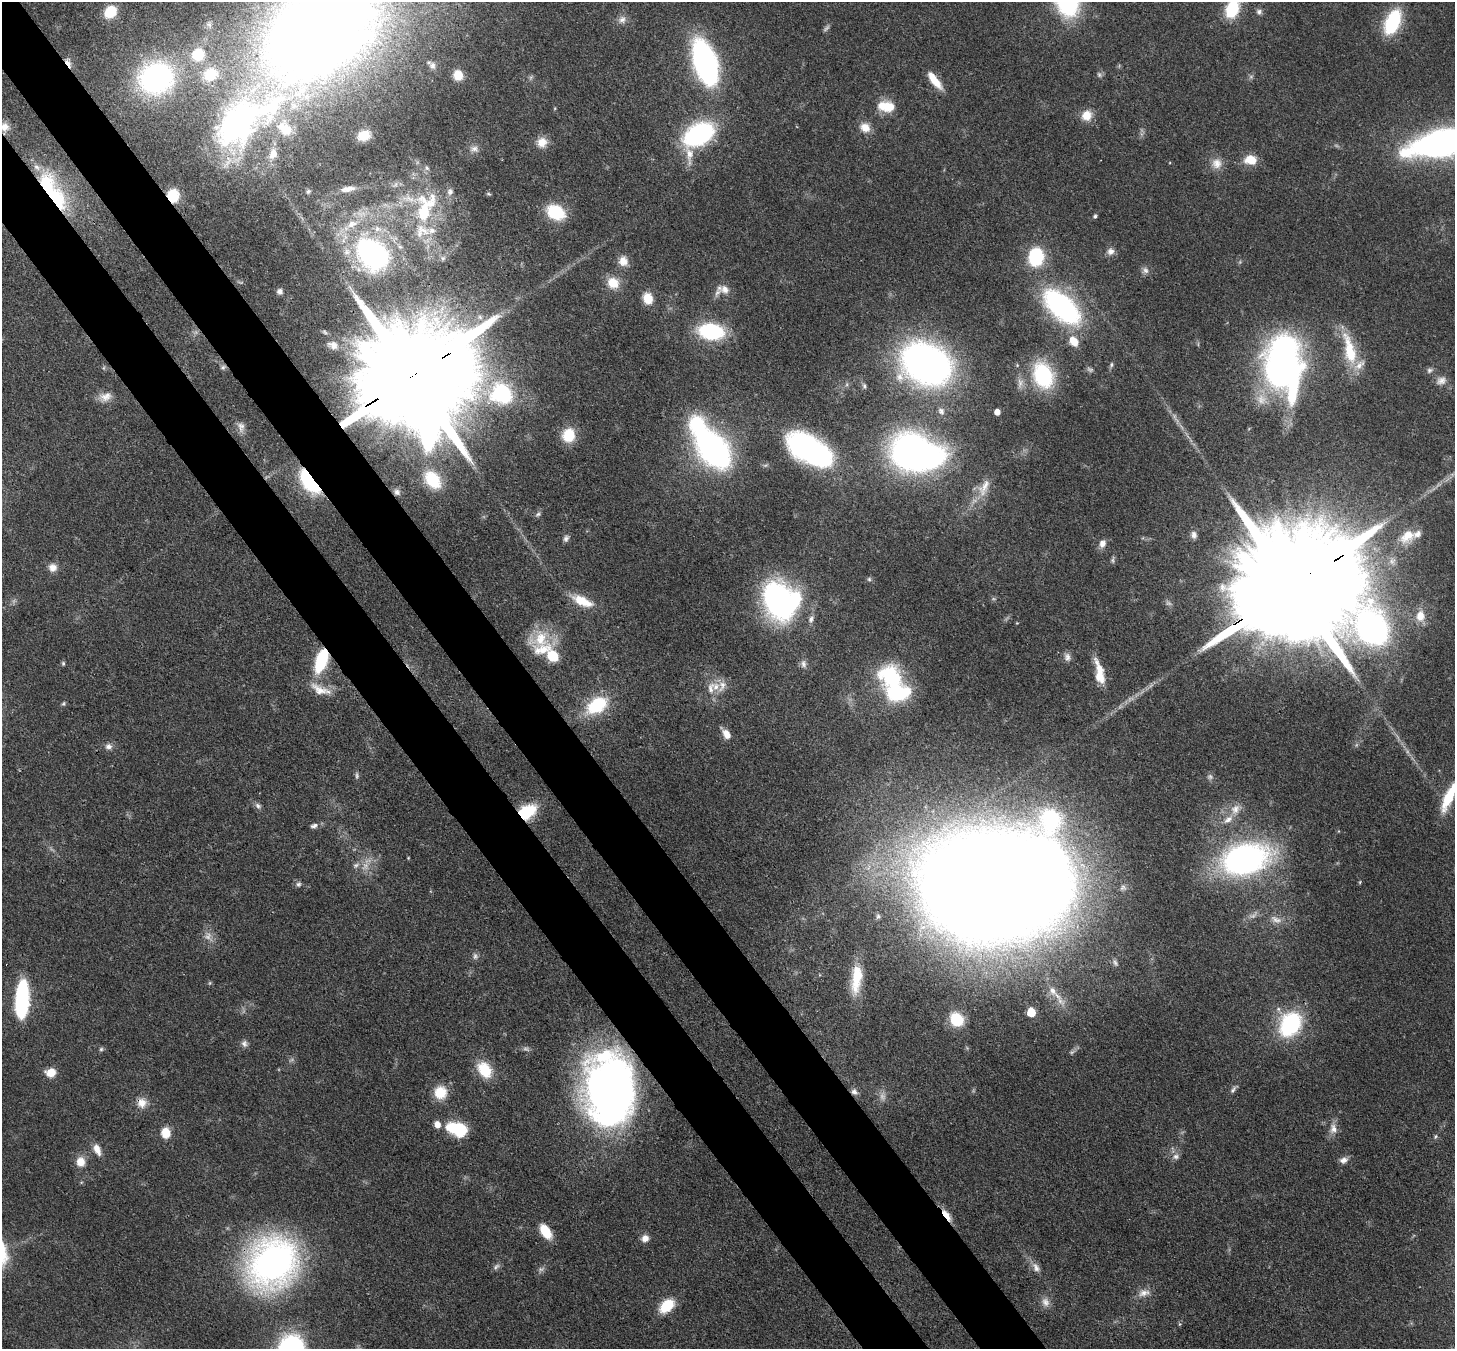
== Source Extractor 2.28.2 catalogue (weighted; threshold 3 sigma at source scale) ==
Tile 11 of 4 x 4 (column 3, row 3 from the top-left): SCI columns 2986-4438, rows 1693-3039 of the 5970 x 5942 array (HDU 1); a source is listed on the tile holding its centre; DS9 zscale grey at full resolution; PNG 1457 x 1351 px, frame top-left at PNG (2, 2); no overlay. Shown black and unused: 8% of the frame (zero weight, under 3 of 4 exposures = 7% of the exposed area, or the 3 px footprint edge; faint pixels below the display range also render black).
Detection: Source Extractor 2.28.2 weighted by HDU 2 'WHT'; one run over the whole footprint, this tile lists its part. Background 0.0754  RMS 0.0038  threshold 0.0172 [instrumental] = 3 sigma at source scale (4.5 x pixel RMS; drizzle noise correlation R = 1.50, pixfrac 1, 0.05/0.05 arcsec/px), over >= 5 px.
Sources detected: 193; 15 too faint to see at this stretch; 9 inside a brighter object's white glare — not listed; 18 inside a brighter listed object's ellipse — not listed separately; the other 151 listed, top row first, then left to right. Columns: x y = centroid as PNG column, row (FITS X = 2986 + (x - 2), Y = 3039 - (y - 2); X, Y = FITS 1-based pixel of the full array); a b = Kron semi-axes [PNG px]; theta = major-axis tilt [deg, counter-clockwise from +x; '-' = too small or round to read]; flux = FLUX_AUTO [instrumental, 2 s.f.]
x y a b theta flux
1232 9 17 11 71 19
110 12 10 8 50 15
1259 12 8 7 - 1.2
622 19 11 10 - 2.2
1393 22 23 12 66 30
308 32 129 82 28 550
68 63 13 5 -59 2.5
705 63 32 15 -73 130
432 65 9 8 - 1.5
458 75 10 9 - 5.8
1099 75 8 5 -63 0.83
156 78 21 18 18 120
934 80 23 8 -52 7.1
886 106 20 12 -6 8.9
1087 115 12 11 - 5.6
237 123 44 29 53 140
5 127 11 11 - 3.4
865 127 13 11 -30 4.5
285 129 23 15 -44 9.1
364 135 11 9 21 6.2
698 135 26 17 39 69
542 142 13 12 - 4.4
1442 143 51 18 13 200
474 149 12 9 -11 2.2
273 154 14 11 70 4
1251 160 12 9 -3 7.7
1217 163 14 14 - 4.3
37 167 11 7 -41 2.3
348 189 19 7 9 3.5
308 191 7 5 49 0.7
488 194 6 4 -19 0.52
173 196 10 8 -87 15
55 197 32 18 -53 31
425 209 46 22 71 30
556 212 16 12 -24 20
1095 216 5 4 - 0.81
352 224 18 10 23 6
377 229 10 8 -7 2.8
1111 251 10 9 - 2.3
372 254 27 20 -43 100
1036 257 13 10 82 35
623 261 12 10 -78 4.1
1145 270 10 9 - 1.8
613 283 14 12 -39 7
725 289 15 12 -43 4
280 291 7 7 - 1.4
648 298 11 9 -77 6.8
1062 307 30 15 -43 98
711 331 19 13 -8 42
1074 341 13 9 -50 5.6
333 345 14 10 -23 3.2
1350 350 42 14 -76 18
926 364 33 25 -26 230
1111 365 6 5 - 0.8
223 367 8 5 40 0.95
104 368 6 4 -72 0.55
1281 368 37 27 -63 180
1090 369 10 6 -26 0.89
1430 370 9 7 24 1.2
1043 375 22 16 -70 38
411 377 55 26 33 22000
1441 381 14 11 25 2.9
1020 383 15 7 83 2.3
864 386 9 5 -55 0.89
502 394 18 16 -28 43
105 397 18 11 17 3.9
941 411 11 8 -56 1.7
997 412 5 5 - 3.1
241 427 15 9 -81 2.4
568 435 14 12 82 11
713 449 31 18 -51 160
910 451 30 27 56 140
820 453 46 22 -59 38
433 480 21 14 -52 16
310 481 21 10 -53 47
984 487 30 13 64 7.9
397 492 9 8 - 1.7
538 514 8 6 30 1
1194 535 9 7 -83 1.7
1407 536 21 14 37 7.3
566 538 9 7 67 1.3
1102 543 10 8 70 2.5
53 567 10 10 - 2.9
869 579 6 6 - 0.73
1292 587 75 28 30 30000
582 601 28 11 -24 9
778 601 32 22 -67 110
1420 616 12 10 86 4.8
811 619 10 7 66 1.6
1017 623 4 3 - 0.29
540 639 33 23 30 14
1067 657 12 8 -81 1.9
321 661 19 9 70 31
63 663 6 5 - 0.58
803 664 12 7 -82 1.7
1100 676 36 11 -77 7.4
891 678 23 20 -50 36
716 687 13 12 - 4.2
319 690 29 13 -30 6.8
64 704 5 5 - 0.61
597 705 19 12 31 25
727 734 12 7 -57 3.6
108 746 10 8 0 1.8
1449 797 36 10 65 14
258 806 9 6 -41 1.3
1235 809 17 12 60 4.8
526 812 15 10 32 24
314 826 10 6 13 1.5
408 858 4 3 - 0.29
1245 859 37 24 14 130
356 865 10 6 24 1.6
1360 882 5 3 - 0.38
298 884 7 6 - 1
991 886 81 59 -6 2500
878 916 8 6 73 1.1
1276 920 17 9 -27 2.8
1115 963 11 5 -61 1.1
856 979 38 13 83 14
210 983 6 4 89 0.48
1052 991 14 9 -61 3.4
22 1000 33 11 87 48
1031 1012 6 5 - 14
956 1019 12 11 - 15
1290 1024 18 13 58 55
244 1044 9 8 - 1.5
101 1049 6 5 - 0.69
484 1070 19 13 -56 12
51 1072 8 7 - 7.8
1233 1089 14 5 52 1.2
440 1092 15 14 - 8.9
609 1092 60 39 -86 330
854 1092 10 8 -38 1.7
142 1103 13 13 - 4.1
457 1129 22 13 -17 17
1333 1129 14 10 89 3.2
166 1133 9 8 - 7.8
1435 1136 7 3 71 0.59
97 1149 16 8 -66 3.6
1176 1156 10 8 4 1.8
1344 1160 11 8 17 2.1
80 1162 11 9 -88 5
946 1215 18 6 -54 4.4
545 1231 14 8 -57 11
645 1238 8 8 - 2.8
273 1263 40 35 50 190
496 1266 10 6 38 1.2
1036 1267 14 8 -60 2.5
1144 1293 18 9 15 3.2
1045 1302 13 11 -67 2.9
667 1306 17 11 41 11
1180 1324 6 4 90 0.49
Overlapping masked pixels (flux is a lower limit): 17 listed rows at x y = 308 32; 68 63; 173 196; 55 197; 223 367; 411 377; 310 481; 397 492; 1292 587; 321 661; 526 812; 991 886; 609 1092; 854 1092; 142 1103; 946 1215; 273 1263
Isophote crosses this tile's border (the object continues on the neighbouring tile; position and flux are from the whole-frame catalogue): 6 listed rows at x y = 1232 9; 308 32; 5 127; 1442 143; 1292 587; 1449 797